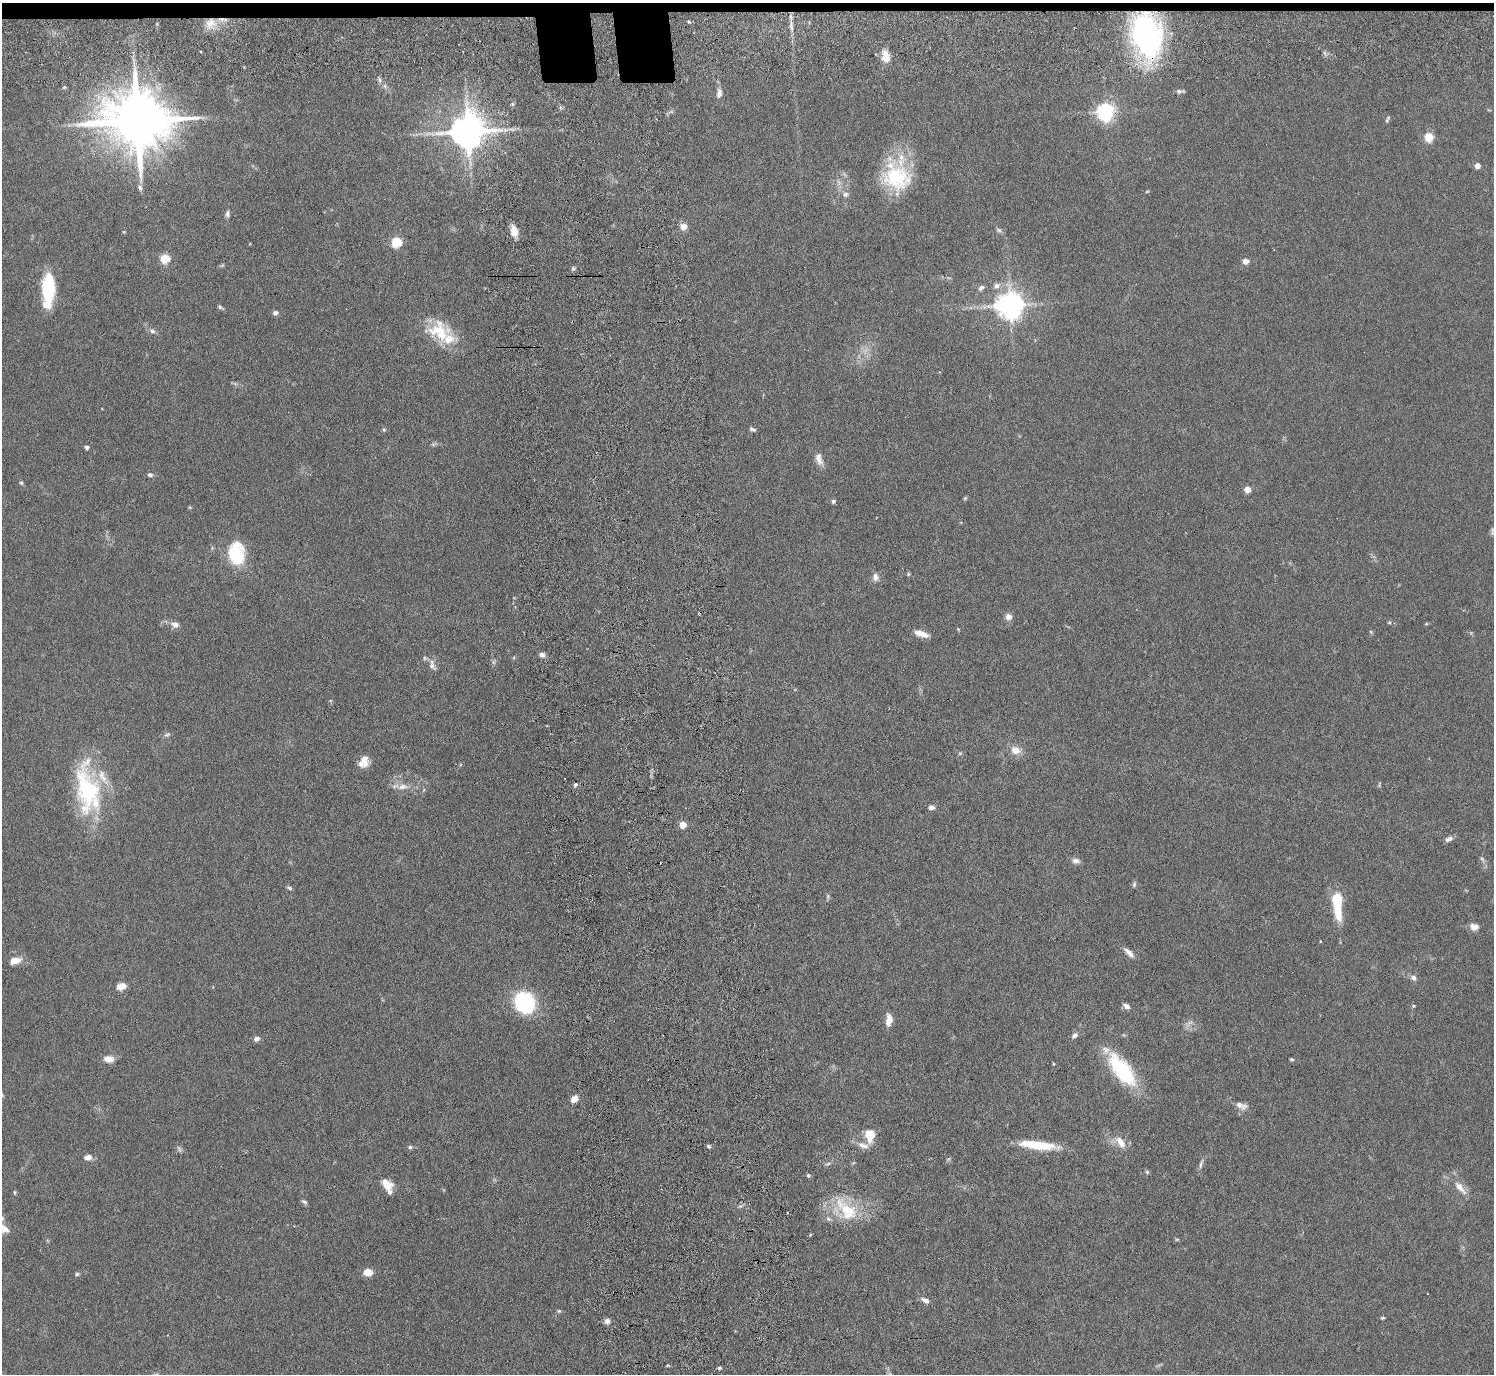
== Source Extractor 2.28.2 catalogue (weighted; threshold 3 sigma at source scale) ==
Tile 2 of 3 x 3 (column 2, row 1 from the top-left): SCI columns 1575-3066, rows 2936-4307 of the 4639 x 4599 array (HDU 1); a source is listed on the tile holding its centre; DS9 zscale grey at full resolution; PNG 1496 x 1376 px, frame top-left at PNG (2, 3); no overlay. Shown black and unused: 1% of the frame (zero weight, under 3 of 6 exposures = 7% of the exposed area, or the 3 px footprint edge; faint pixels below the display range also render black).
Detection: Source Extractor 2.28.2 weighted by HDU 2 'WHT'; one run over the whole footprint, this tile lists its part. Background 0.109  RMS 0.0045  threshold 0.0186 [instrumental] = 3 sigma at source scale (4.09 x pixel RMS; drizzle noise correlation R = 1.36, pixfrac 0.8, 0.05/0.05 arcsec/px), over >= 5 px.
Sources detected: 135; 2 too faint to see at this stretch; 1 inside a brighter object's white glare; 3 cosmic-ray / hot-pixel residue — not listed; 8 inside a brighter listed object's ellipse — not listed separately; the other 121 listed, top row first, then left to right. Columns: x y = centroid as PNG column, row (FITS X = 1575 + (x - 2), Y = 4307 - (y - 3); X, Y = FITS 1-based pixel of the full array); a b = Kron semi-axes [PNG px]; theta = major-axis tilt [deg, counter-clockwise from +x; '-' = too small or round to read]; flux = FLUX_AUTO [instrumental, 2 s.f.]
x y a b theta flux
689 22 4 3 - 0.54
210 23 16 13 60 5.8
791 26 20 3 -83 2.3
1147 35 39 24 -77 110
201 52 3 2 - 0.5
886 56 15 9 -81 4.7
380 80 8 4 -82 1
64 87 5 5 - 0.52
1180 91 9 4 1 1.1
719 93 13 7 84 2
1106 112 7 6 - 170
1387 119 10 4 64 0.68
137 121 19 14 -3 3500
468 131 10 10 - 1000
1429 137 11 10 - 4.7
1477 165 4 4 - 4.2
896 177 37 32 -44 29
839 182 10 3 -69 1
140 188 9 5 -62 1.1
1147 191 5 3 - 0.4
845 194 8 7 - 1.4
227 214 9 5 80 1.1
683 227 5 5 - 5.6
999 230 9 5 -21 0.94
514 231 11 7 -77 5.6
124 232 5 3 - 0.3
396 242 5 5 - 31
165 258 5 5 - 22
1245 261 5 5 - 3.8
573 269 6 5 - 0.71
996 286 10 8 24 2.2
981 288 9 6 40 1.3
48 290 35 12 87 22
1010 305 8 8 - 520
220 307 8 4 -32 0.82
275 313 7 5 1 1.2
438 330 36 21 12 14
152 331 8 6 -31 1.2
752 429 8 4 -20 0.94
384 430 5 5 - 0.52
433 444 8 5 24 0.74
87 447 5 4 - 1.1
819 459 18 8 -74 2.9
150 475 7 5 -16 1.1
21 483 5 4 - 0.53
1247 489 5 4 - 6.8
965 498 5 4 - 0.51
833 501 5 4 - 0.97
1493 531 11 6 67 1.2
236 554 22 15 -84 22
908 574 5 4 - 0.54
875 577 10 8 -78 2
1009 617 6 6 - 2.9
1389 622 6 4 0 0.49
1426 624 5 3 - 0.4
175 625 10 7 -13 2.2
1371 632 5 4 - 0.48
921 634 16 6 -17 3.7
542 655 7 6 - 1.6
432 665 16 8 -71 2.4
167 735 9 5 13 0.95
1016 750 11 8 -21 4.3
960 753 5 4 - 0.49
364 762 13 10 56 4.1
1379 784 9 3 79 0.45
575 785 6 5 - 0.83
403 787 17 8 6 3.5
88 790 61 27 -83 45
931 807 7 5 -15 1.5
683 825 5 5 - 7.9
1449 839 10 6 24 1.6
1482 859 9 4 -54 0.89
1076 861 11 7 -6 1.7
1134 884 8 5 80 0.83
289 888 7 4 -34 0.79
828 896 7 4 89 0.66
1337 900 18 9 90 15
1474 927 10 8 -13 2.8
1320 941 4 2 - 0.27
1129 953 15 6 -44 2.4
15 960 16 8 13 3.9
1413 978 9 7 -40 1.5
121 986 10 7 15 3.6
525 1003 15 12 -71 52
1126 1006 9 5 -30 1.7
1414 1006 5 5 - 0.46
889 1020 11 6 86 4.6
1074 1035 9 6 34 1.3
256 1039 7 6 - 1.5
108 1059 12 8 -4 3.3
1292 1059 4 4 - 0.57
1054 1064 4 3 - 0.32
1122 1070 42 17 -52 28
574 1099 9 6 47 2.8
1241 1105 16 8 -21 2.8
870 1135 14 11 -90 7.3
1121 1142 16 8 -56 4.5
1038 1145 41 8 -6 15
709 1146 6 5 - 0.67
410 1147 6 5 - 0.73
179 1149 9 4 -55 0.9
88 1157 10 7 5 2.1
948 1159 6 4 44 0.6
828 1164 9 4 18 0.9
1201 1164 14 4 69 1.3
1147 1172 5 4 - 0.61
808 1175 5 4 - 0.69
386 1184 14 9 -45 5.1
1460 1188 23 8 -48 4.4
15 1192 4 4 - 0.51
304 1202 8 4 -35 0.89
847 1210 33 20 -22 18
4 1228 14 10 -37 3.9
1177 1239 6 4 0 0.46
368 1272 10 8 0 4.1
77 1274 5 5 - 0.66
925 1300 11 6 -31 1.9
559 1311 6 5 - 0.56
1382 1318 5 3 - 0.47
607 1321 7 7 - 1.6
668 1365 6 3 -2 0.39
Overlapping masked pixels (flux is a lower limit): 1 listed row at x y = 1147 35
Isophote crosses this tile's border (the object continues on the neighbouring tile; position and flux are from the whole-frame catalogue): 2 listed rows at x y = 1493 531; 4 1228